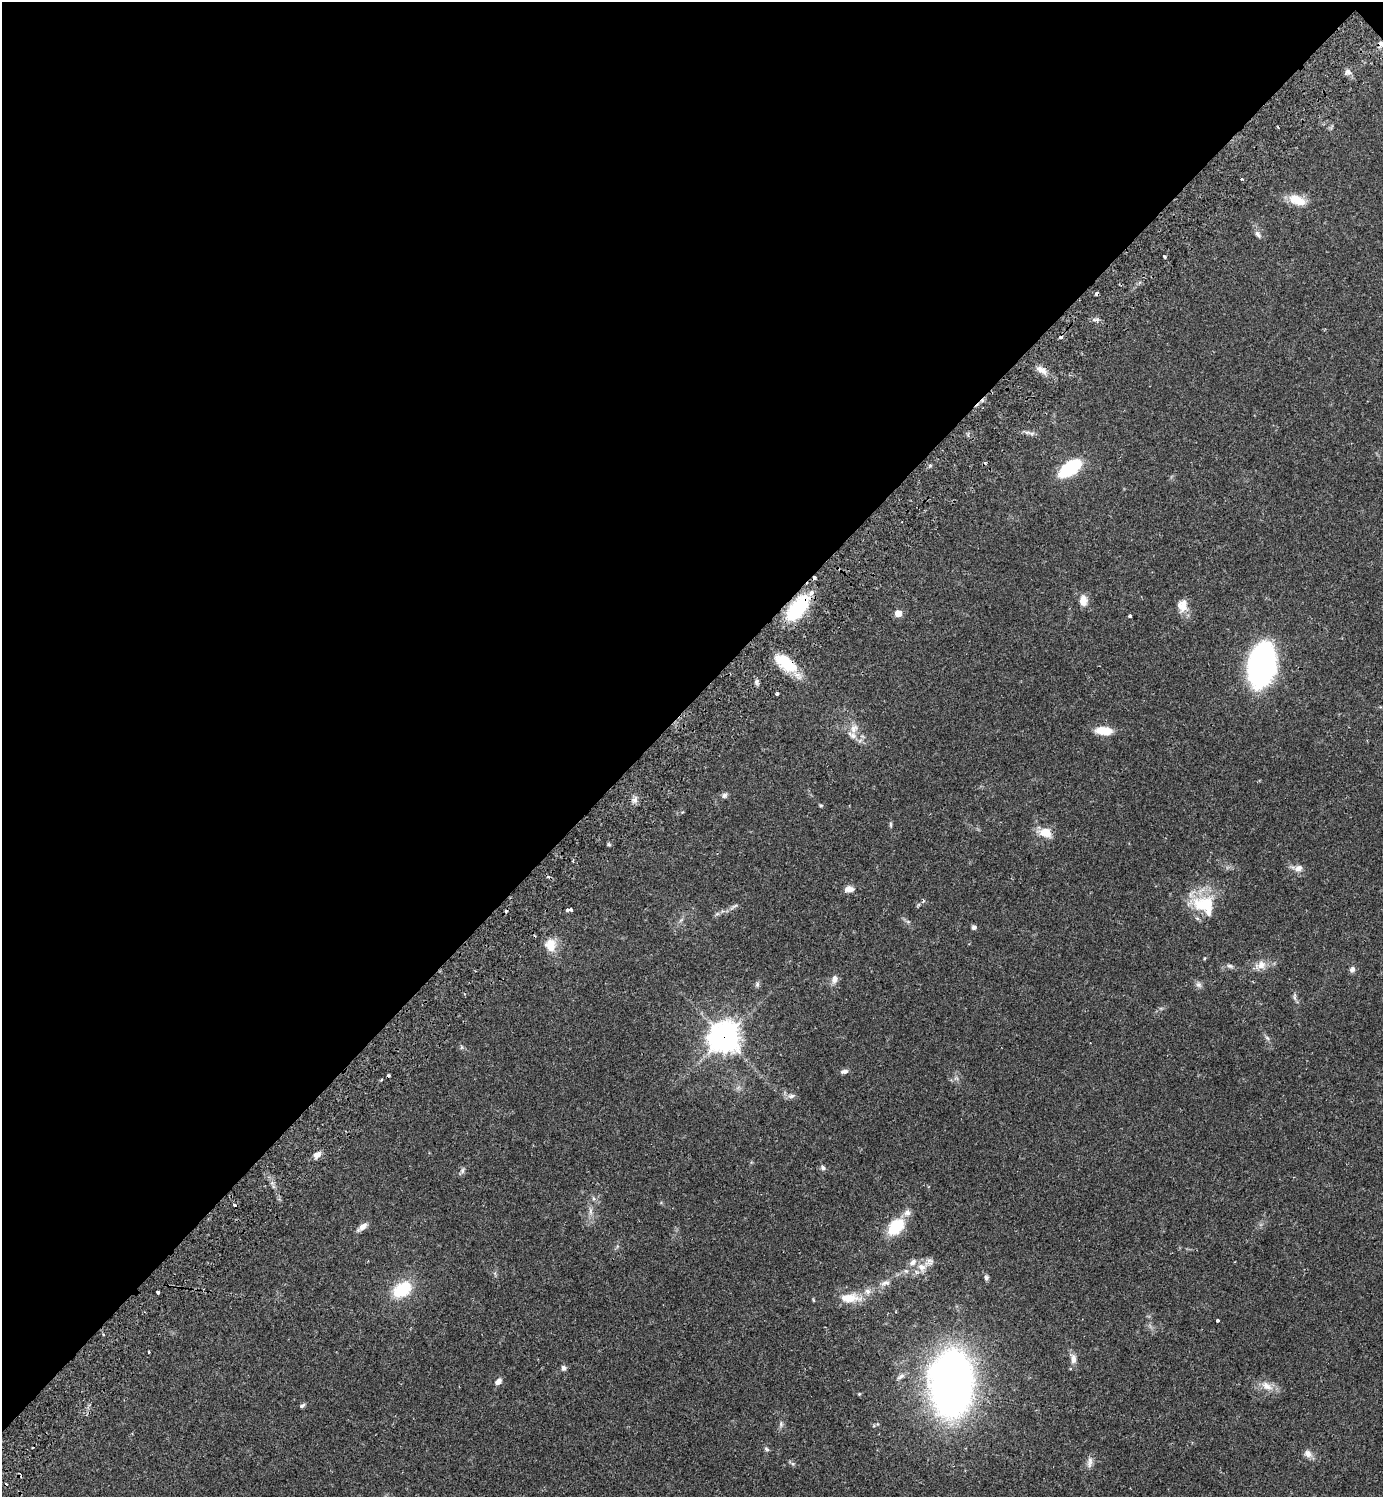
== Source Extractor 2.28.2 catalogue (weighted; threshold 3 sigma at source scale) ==
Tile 2 of 4 x 4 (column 2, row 1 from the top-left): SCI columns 1724-3104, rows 4530-6024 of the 6069 x 6072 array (HDU 1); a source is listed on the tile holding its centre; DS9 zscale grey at full resolution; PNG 1385 x 1499 px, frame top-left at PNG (2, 2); no overlay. Shown black and unused: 47% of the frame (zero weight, under 2 of 3 exposures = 3% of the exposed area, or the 3 px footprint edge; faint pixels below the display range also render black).
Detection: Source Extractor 2.28.2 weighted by HDU 2 'WHT'; one run over the whole footprint, this tile lists its part. Background 0.0696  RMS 0.0052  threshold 0.0235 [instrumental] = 3 sigma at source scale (4.5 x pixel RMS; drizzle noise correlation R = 1.50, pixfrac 1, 0.05/0.05 arcsec/px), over >= 5 px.
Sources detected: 96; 9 cosmic-ray / hot-pixel residue — not listed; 10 inside a brighter listed object's ellipse — not listed separately; the other 77 listed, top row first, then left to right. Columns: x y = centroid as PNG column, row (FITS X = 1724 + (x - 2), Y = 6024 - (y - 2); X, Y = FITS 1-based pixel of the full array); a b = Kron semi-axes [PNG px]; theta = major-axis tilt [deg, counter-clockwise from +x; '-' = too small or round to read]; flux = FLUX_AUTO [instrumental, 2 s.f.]
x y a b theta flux
1381 44 9 7 -24 2.6
1348 72 9 8 - 1.9
1242 179 3 3 - 0.56
1299 202 26 11 -9 7.5
1258 234 11 6 -52 1.9
1165 257 5 3 - 0.62
1097 320 7 4 0 1.1
1042 370 16 7 -32 3.8
1032 433 7 4 19 1.1
1070 468 18 9 34 41
1083 600 12 8 -86 5.1
1183 605 20 10 85 5.4
797 608 28 13 50 37
898 613 5 5 - 7.3
1130 616 3 3 - 0.96
786 663 29 13 -37 18
1262 665 27 16 79 220
777 694 4 3 - 1
854 729 14 9 65 3.9
1104 731 17 8 -4 11
724 795 7 6 - 1.4
635 800 8 7 - 2.1
821 805 5 4 - 0.69
890 824 8 4 -89 0.78
1045 832 16 11 -18 7.1
609 845 6 4 -19 0.66
573 861 4 2 - 0.53
1299 868 10 8 16 2.8
849 889 12 7 1 2.9
923 901 5 3 - 0.56
1206 904 33 18 4 21
734 906 14 4 29 1.6
571 909 3 3 - 1.9
974 927 5 5 - 1.4
551 945 17 14 -83 7.6
1204 958 5 3 - 0.53
1261 965 15 10 16 4.8
1230 966 10 5 -15 1.5
1352 969 8 6 47 1.6
834 979 11 8 79 2.7
757 984 7 6 - 1.1
1199 985 8 7 - 1.7
1295 997 11 4 -85 1.3
724 1037 11 11 - 550
1267 1038 7 4 -45 1.1
844 1071 11 6 11 1.7
388 1076 3 3 - 0.89
381 1079 3 2 - 0.66
791 1096 11 6 16 1.8
317 1155 10 7 38 3.2
823 1168 7 5 -59 1.1
462 1171 8 6 88 1.3
590 1211 12 5 90 2.1
907 1213 10 9 - 2.7
362 1227 15 6 39 2.8
896 1227 14 10 46 24
921 1267 13 9 -34 4.3
986 1277 6 6 - 1.1
885 1283 14 6 9 2.4
402 1289 19 13 32 20
158 1292 3 3 - 4.5
850 1298 30 12 -2 10
1218 1320 3 3 - 0.89
103 1334 3 3 - 0.59
149 1352 3 3 - 0.91
1073 1359 14 7 -86 3.2
563 1368 6 6 - 1.5
901 1376 10 6 35 1.7
498 1381 9 6 46 2.4
952 1383 38 23 88 470
1267 1386 18 10 -32 5.2
859 1394 5 4 - 0.55
302 1405 7 4 31 1
781 1424 9 5 -83 1.3
767 1449 7 4 -28 0.91
1307 1453 11 8 -46 2.9
1090 1462 17 7 81 2.6
Overlapping masked pixels (flux is a lower limit): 4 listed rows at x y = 1381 44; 797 608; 786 663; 724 1037
Isophote crosses this tile's border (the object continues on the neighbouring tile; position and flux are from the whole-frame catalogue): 1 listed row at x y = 1381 44